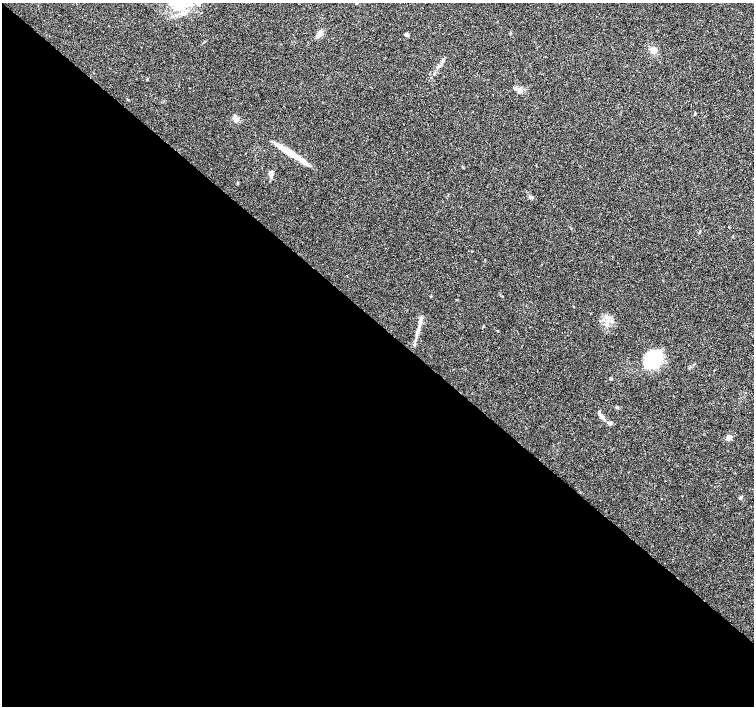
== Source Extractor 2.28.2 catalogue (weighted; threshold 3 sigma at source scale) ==
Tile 14 of 4 x 4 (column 2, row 4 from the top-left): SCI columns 1505-3007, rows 167-1574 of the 6020 x 6029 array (HDU 1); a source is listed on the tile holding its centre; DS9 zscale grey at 2 x 2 block average (1 PNG px = mean of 2 x 2 image px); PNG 756 x 708 px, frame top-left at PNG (2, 3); no overlay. Shown black and unused: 55% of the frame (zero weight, under 3 of 4 exposures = <1% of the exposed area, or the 3 px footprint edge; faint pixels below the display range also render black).
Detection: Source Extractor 2.28.2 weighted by HDU 2 'WHT'; one run over the whole footprint, this tile lists its part. Background 0.0514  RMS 0.0037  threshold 0.0167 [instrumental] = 3 sigma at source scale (4.5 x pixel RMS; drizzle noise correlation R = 1.50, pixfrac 1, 0.0396/0.0396 arcsec/px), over >= 5 px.
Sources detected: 21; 2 inside a brighter object's white glare — not listed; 1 inside a brighter listed object's ellipse — not listed separately; the other 18 listed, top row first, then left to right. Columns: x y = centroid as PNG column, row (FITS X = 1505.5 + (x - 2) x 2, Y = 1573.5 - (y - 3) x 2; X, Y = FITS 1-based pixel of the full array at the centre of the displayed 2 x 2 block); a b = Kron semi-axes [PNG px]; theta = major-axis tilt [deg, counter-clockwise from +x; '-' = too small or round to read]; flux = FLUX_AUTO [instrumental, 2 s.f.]
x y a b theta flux
357 3 3 2 - 1.1
180 4 17 13 -12 21
320 34 9 5 46 4.1
407 35 5 5 - 1.5
653 50 6 6 - 3.5
147 79 3 2 - 0.57
520 89 8 5 77 3.1
695 114 3 3 - 0.72
235 119 9 5 -77 3.5
291 153 35 5 -33 22
271 173 5 4 - 5.3
420 320 7 4 63 2.9
653 361 22 16 46 37
617 407 4 4 - 1.4
602 416 8 4 -49 3.1
610 423 7 4 2 2.3
729 438 3 3 - 12
741 497 4 3 - 1.3
Isophote crosses this tile's border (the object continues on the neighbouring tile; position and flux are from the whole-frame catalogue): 2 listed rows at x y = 357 3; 180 4
Diffuse or blended objects may show on this block-average render without a row.